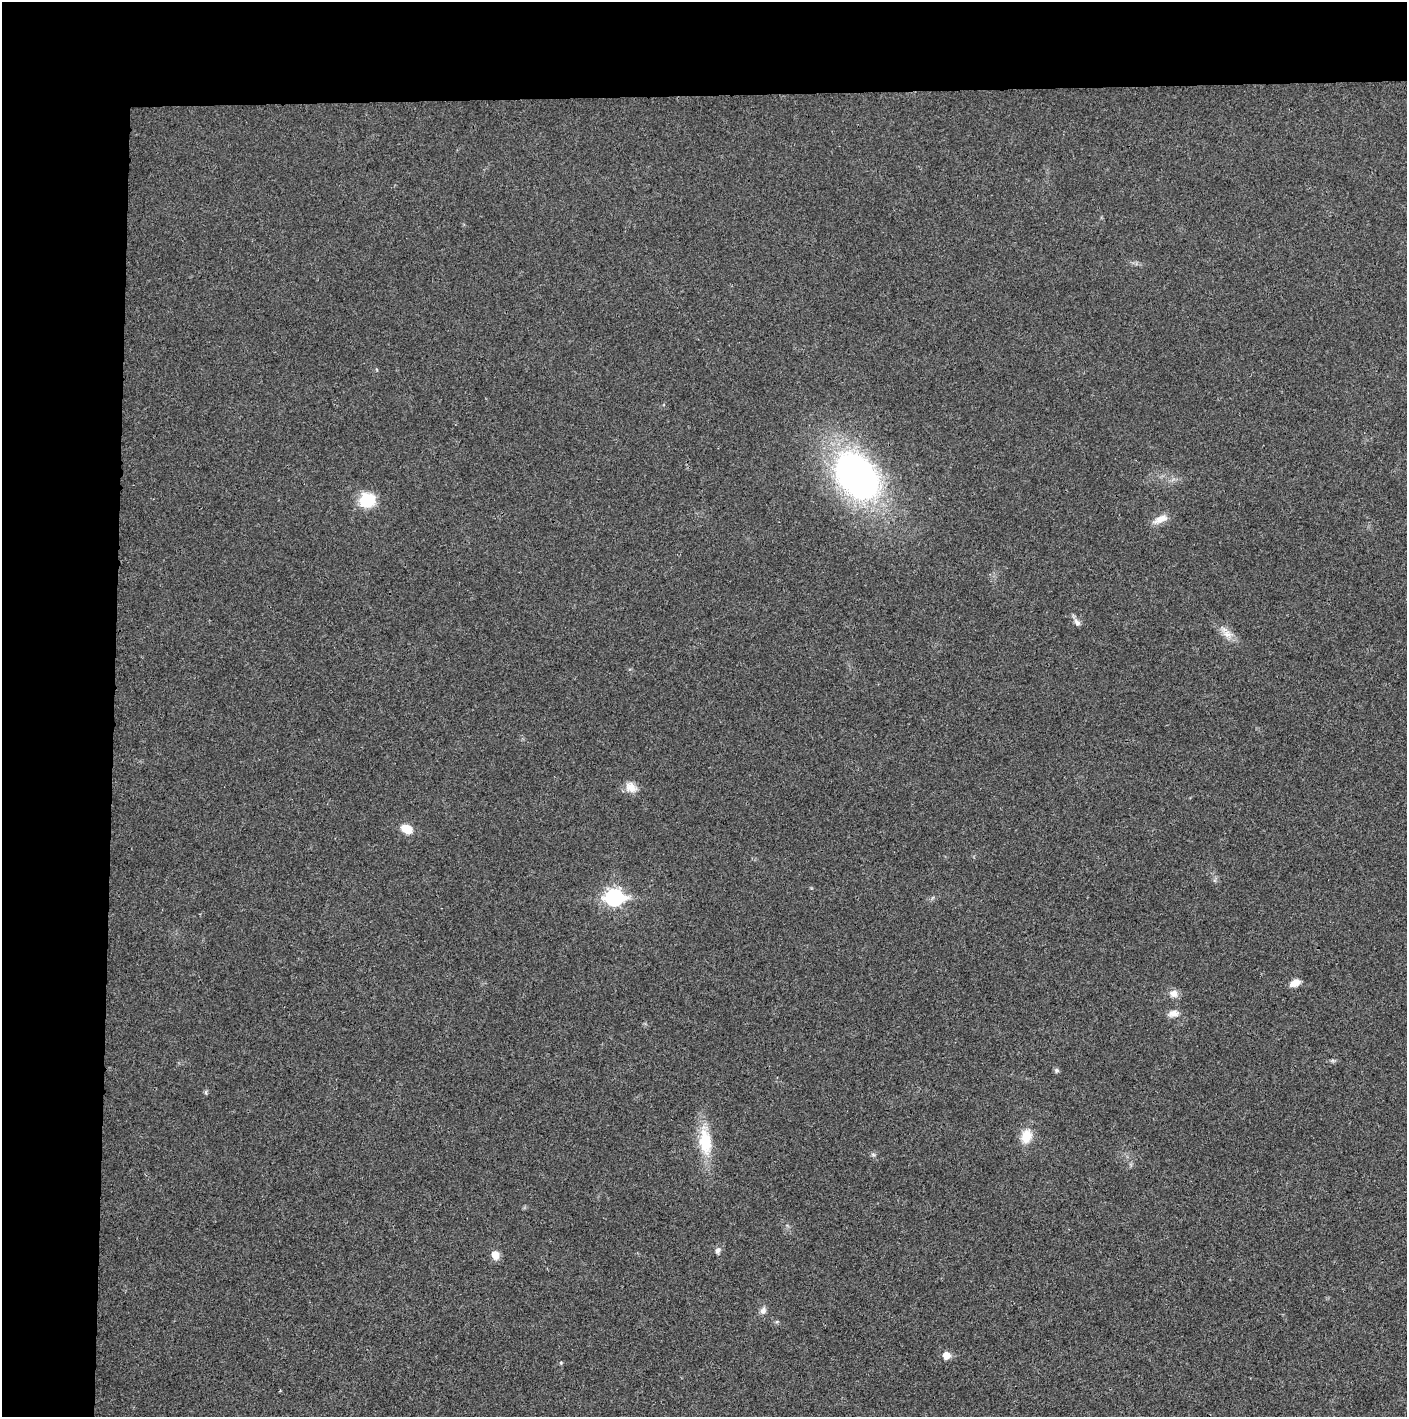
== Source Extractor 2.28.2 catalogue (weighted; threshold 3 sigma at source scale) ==
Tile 1 of 3 x 3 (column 1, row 1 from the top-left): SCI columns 4-1408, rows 2831-4245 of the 4237 x 4245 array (HDU 1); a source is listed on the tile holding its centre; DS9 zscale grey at full resolution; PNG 1409 x 1419 px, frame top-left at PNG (2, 2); no overlay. Shown black and unused: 14% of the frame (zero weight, under 3 of 4 exposures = <1% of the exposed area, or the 3 px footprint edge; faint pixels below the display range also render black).
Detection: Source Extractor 2.28.2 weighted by HDU 2 'WHT'; one run over the whole footprint, this tile lists its part. Background 0.0191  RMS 0.0053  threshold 0.0237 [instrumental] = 3 sigma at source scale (4.5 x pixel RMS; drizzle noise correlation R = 1.50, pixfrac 1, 0.05/0.05 arcsec/px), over >= 5 px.
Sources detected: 21; all 21 listed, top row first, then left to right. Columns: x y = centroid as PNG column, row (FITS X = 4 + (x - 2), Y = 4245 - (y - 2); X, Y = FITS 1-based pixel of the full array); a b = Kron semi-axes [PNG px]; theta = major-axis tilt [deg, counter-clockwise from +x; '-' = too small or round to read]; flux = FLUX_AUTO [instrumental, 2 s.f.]
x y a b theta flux
857 476 37 26 -50 250
367 500 18 17 - 15
1160 519 19 8 24 5.1
1077 622 11 7 -47 2.2
1227 634 12 9 -16 4.2
631 787 15 12 -36 5.1
406 829 11 8 -25 8.6
614 897 8 7 - 160
1295 983 11 7 24 4.7
1174 993 10 9 - 3.7
1173 1013 13 8 4 3.4
1056 1070 5 5 - 1.3
206 1092 6 4 72 0.77
1026 1136 15 11 76 9
705 1142 36 16 -83 19
873 1154 7 4 -2 0.87
717 1250 8 6 77 1.7
495 1255 8 7 - 5.9
763 1311 10 7 65 2.1
946 1355 5 5 - 8.8
561 1363 5 4 - 0.66